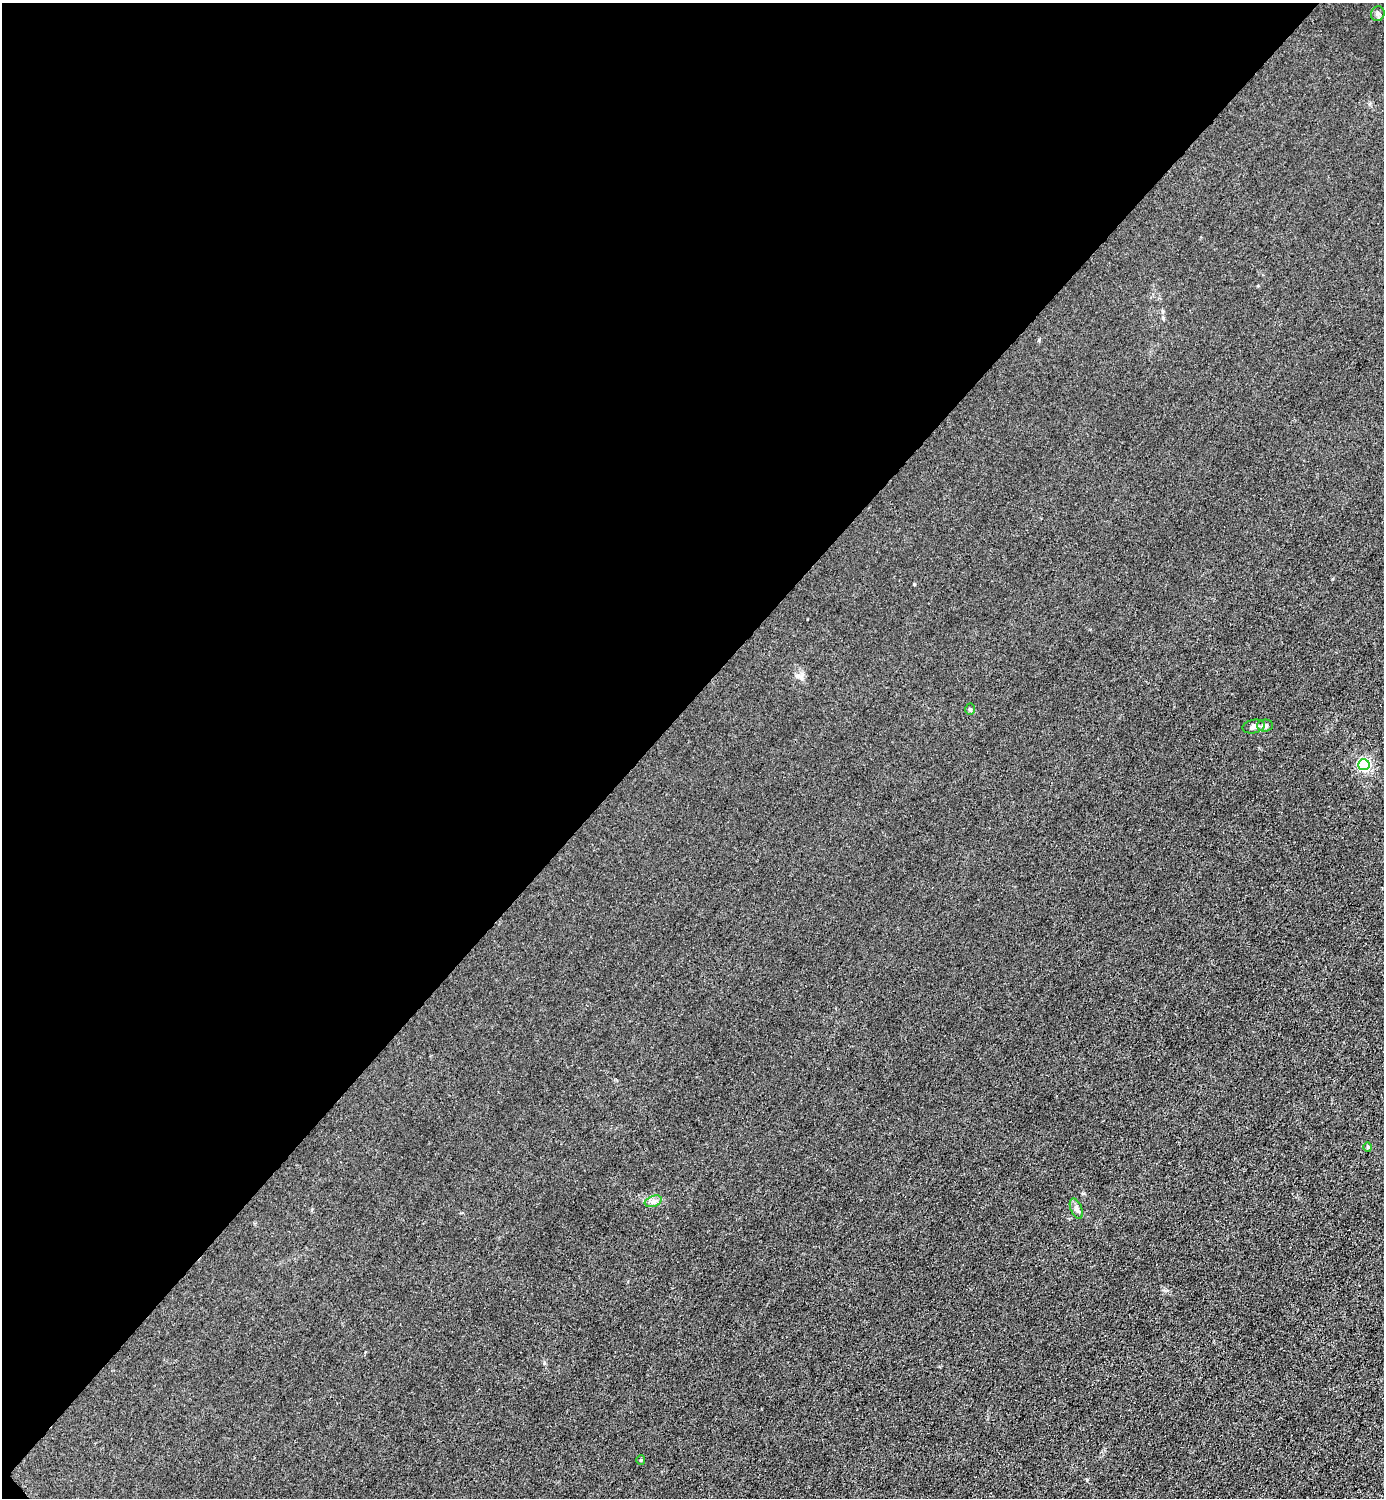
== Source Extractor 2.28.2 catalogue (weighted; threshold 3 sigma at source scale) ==
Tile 5 of 4 x 4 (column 1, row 2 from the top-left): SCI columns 301-1682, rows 2993-4488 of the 5985 x 5985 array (HDU 1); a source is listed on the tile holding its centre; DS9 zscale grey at full resolution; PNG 1386 x 1500 px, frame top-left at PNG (2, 3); each listed source drawn as its Kron ellipse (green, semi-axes under 4 px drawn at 4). Shown black and unused: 47% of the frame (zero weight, under 3 of 4 exposures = <1% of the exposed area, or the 3 px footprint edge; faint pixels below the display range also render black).
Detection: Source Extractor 2.28.2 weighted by HDU 2 'WHT'; one run over the whole footprint, this tile lists its part. Background 0.0211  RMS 0.0061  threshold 0.0276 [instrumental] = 3 sigma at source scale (4.5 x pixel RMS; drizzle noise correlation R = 1.50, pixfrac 1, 0.05/0.05 arcsec/px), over >= 5 px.
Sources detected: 9; all 9 listed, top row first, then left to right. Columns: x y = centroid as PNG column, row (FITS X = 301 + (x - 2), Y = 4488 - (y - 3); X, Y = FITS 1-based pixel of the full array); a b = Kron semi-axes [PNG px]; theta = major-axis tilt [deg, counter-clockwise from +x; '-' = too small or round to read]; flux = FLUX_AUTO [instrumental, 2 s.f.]
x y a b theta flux
1378 14 7 6 - 1.5
970 709 5 5 - 0.91
1254 726 11 6 12 2.2
1265 726 8 6 3 1.7
1364 765 5 5 - 90
1368 1147 4 4 - 0.67
653 1201 9 5 19 1.9
1076 1209 10 5 -67 1.9
641 1460 5 4 - 0.6